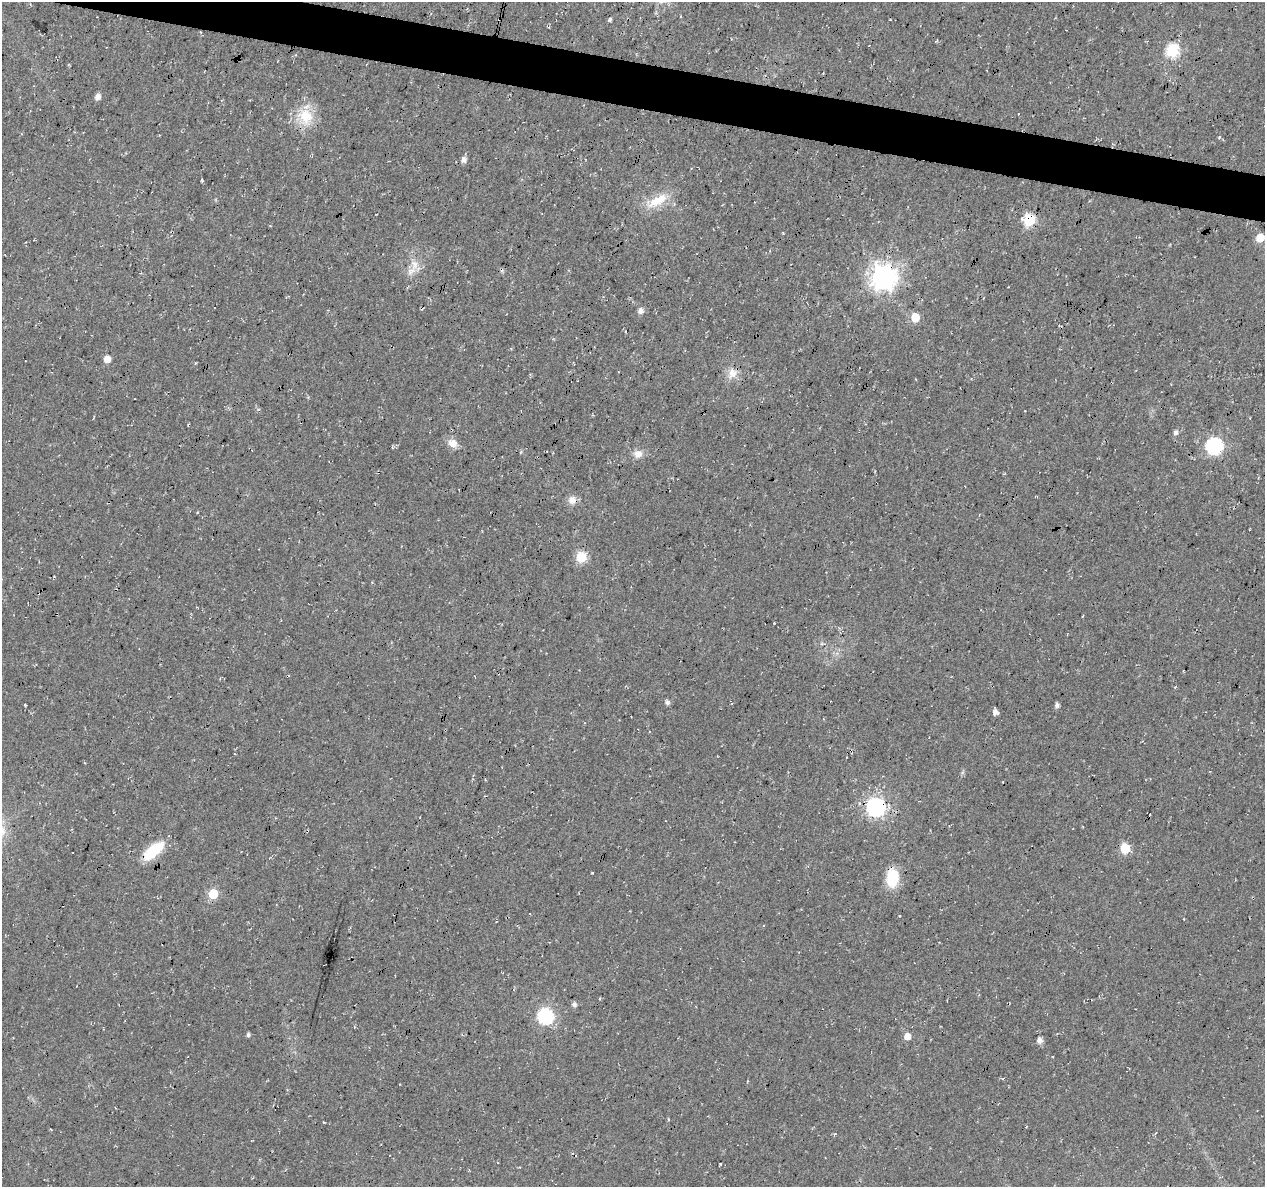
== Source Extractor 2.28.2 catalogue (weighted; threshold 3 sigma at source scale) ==
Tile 11 of 4 x 4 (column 3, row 3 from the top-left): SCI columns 2525-3787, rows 1410-2594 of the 5059 x 5250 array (HDU 1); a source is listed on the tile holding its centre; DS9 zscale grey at full resolution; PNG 1267 x 1189 px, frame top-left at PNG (2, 2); no overlay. Shown black and unused: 4% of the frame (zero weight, under 3 of 4 exposures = <1% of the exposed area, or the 3 px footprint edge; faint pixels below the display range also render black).
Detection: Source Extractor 2.28.2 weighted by HDU 2 'WHT'; one run over the whole footprint, this tile lists its part. Background 0.0177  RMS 0.0054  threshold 0.0241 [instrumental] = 3 sigma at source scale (4.5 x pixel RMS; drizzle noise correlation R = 1.50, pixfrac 1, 0.0396/0.0396 arcsec/px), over >= 5 px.
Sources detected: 42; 1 cosmic-ray / hot-pixel residue — not listed; the other 41 listed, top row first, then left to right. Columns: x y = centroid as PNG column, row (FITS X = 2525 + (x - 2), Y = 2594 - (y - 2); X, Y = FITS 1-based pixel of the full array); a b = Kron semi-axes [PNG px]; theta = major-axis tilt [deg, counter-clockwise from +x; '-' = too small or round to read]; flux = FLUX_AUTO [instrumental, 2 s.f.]
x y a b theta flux
610 19 5 4 - 1.1
890 20 3 2 - 0.36
1172 50 6 6 - 76
98 97 5 5 - 3.5
1018 114 3 2 - 0.59
306 116 25 20 -77 15
1219 137 5 3 - 0.48
463 160 7 6 - 2.3
657 200 34 13 27 13
1029 220 6 6 - 61
1260 238 6 6 - 10
414 264 16 10 -77 6.1
883 278 8 8 - 550
641 311 7 7 - 2.4
915 317 6 5 - 15
107 359 5 5 - 6.5
732 373 16 12 67 5.7
1176 432 5 5 - 2.1
453 443 11 9 -23 5.1
1214 446 7 7 - 130
638 454 12 10 -2 4
572 500 11 11 - 3.8
198 513 3 3 - 0.58
581 557 6 6 - 40
667 702 5 5 - 1.7
25 705 3 2 - 0.51
1057 705 6 5 - 1.6
995 712 5 4 - 3.3
876 807 7 7 - 210
1125 848 6 6 - 27
153 851 27 12 40 18
892 878 22 14 87 15
213 894 6 5 - 27
600 999 4 2 - 0.53
574 1004 5 5 - 1.9
545 1016 7 7 - 110
248 1035 4 4 - 1.4
907 1036 5 5 - 5.6
1039 1041 6 5 - 3
324 1122 3 2 - 0.52
834 1134 5 3 - 0.62
Overlapping masked pixels (flux is a lower limit): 4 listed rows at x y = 1029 220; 883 278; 876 807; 892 878
Unlisted compact peaks at least as high as the median listed source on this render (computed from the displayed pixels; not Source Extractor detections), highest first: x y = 720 1164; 592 873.